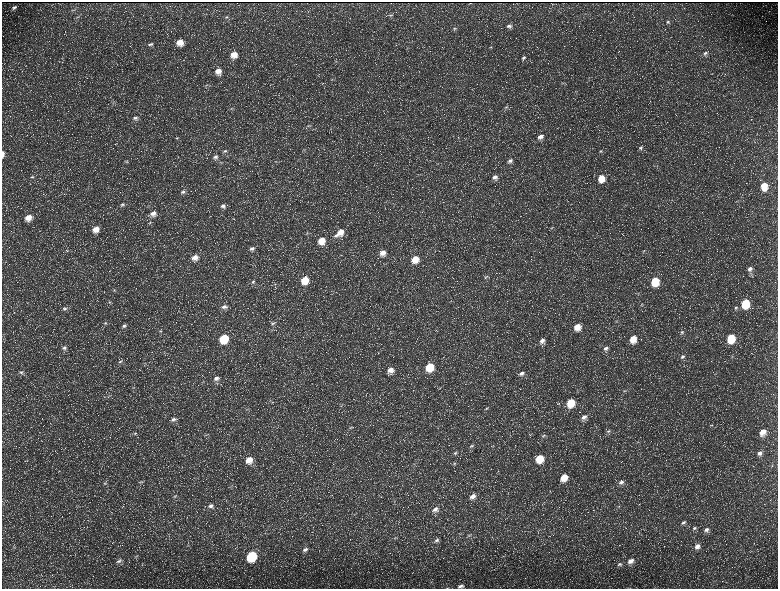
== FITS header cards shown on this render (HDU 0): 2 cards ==
NAXIS1  =                 1552 / length of data axis 1
NAXIS2  =                 1173 / length of data axis 2

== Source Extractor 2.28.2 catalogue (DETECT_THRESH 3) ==
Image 1552 x 1173 px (HDU 0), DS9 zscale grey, zoomed out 1/2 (1 PNG px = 2 x 2 image px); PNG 780 x 591 px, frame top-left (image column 1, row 1173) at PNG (2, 2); no overlay
Background 228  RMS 10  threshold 31.2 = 3 sigma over >= 5 px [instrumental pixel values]
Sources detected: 176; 37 cannot appear on this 1/2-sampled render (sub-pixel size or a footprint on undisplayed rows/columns) and are not listed; the other 139 listed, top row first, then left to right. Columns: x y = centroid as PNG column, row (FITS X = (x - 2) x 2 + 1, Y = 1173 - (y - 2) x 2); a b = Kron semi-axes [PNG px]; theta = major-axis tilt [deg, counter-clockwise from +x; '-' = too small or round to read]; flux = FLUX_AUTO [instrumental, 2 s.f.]
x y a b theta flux
470 3 3 1 - 850
14 7 7 4 27 5200
74 10 7 3 10 2800
391 15 6 4 12 3400
77 17 7 3 8 2800
226 17 7 4 32 3700
668 22 5 4 - 3500
509 26 7 5 21 7000
454 28 6 4 28 3300
180 42 7 6 - 24000
151 44 7 4 21 4600
490 47 4 3 - 1800
705 53 6 5 - 5500
234 55 7 6 - 24000
524 58 7 5 34 5600
336 61 3 2 - 1400
218 71 7 6 - 17000
207 85 5 3 - 2700
506 107 6 4 32 4000
232 108 5 4 - 2600
135 118 8 5 20 7200
309 125 6 3 2 2000
540 137 7 6 - 11000
177 138 6 3 33 2900
640 148 6 4 26 4500
304 150 5 2 - 2100
225 151 8 4 6 4800
600 151 6 4 37 4100
3 154 7 3 89 8200
215 157 8 5 23 7200
126 161 6 3 5 2800
275 161 3 2 - 1400
510 161 7 5 37 6000
221 162 7 3 0 3000
657 166 3 2 - 1300
32 177 5 4 - 2800
495 177 7 5 21 9300
601 178 7 6 - 33000
764 186 7 6 - 37000
183 192 6 5 - 4800
122 204 7 4 14 4100
223 206 6 5 - 6300
153 214 8 6 10 14000
28 218 7 6 - 22000
551 228 5 3 - 2200
96 229 7 6 - 19000
340 232 8 7 - 21000
307 233 5 3 - 2100
336 236 7 4 16 4500
321 240 6 6 - 31000
252 248 7 5 20 6100
67 250 4 1 - 980
643 251 5 2 - 1600
383 253 6 6 - 16000
195 258 6 5 - 15000
415 259 7 6 - 28000
750 269 7 5 43 8200
486 277 7 3 30 3200
305 280 7 6 - 41000
655 281 7 6 - 65000
253 282 6 4 31 3600
274 284 6 2 3 1700
114 290 5 4 - 2500
519 290 3 2 - 1200
638 294 4 3 - 1700
109 302 5 3 - 2200
745 303 6 5 - 87000
642 304 4 2 - 1500
224 307 8 5 9 7700
736 308 6 4 31 4000
64 309 7 5 19 5200
617 321 4 3 - 1900
105 323 5 4 - 3100
273 323 7 4 25 4600
124 326 6 4 15 5300
577 327 7 6 - 24000
160 331 4 3 - 2200
682 332 6 4 31 3800
224 338 6 6 - 90000
731 338 7 6 - 74000
633 339 7 6 - 32000
542 341 7 6 - 11000
64 348 7 5 2 6400
606 348 7 5 34 7400
682 357 6 4 31 4600
732 357 5 3 - 1700
120 361 6 4 13 4000
145 363 6 2 20 1900
430 367 6 6 - 62000
390 370 6 6 - 15000
21 372 6 6 - 5300
522 373 8 5 29 8300
216 378 7 5 5 8600
133 388 5 3 - 2100
624 391 4 3 - 2000
269 401 4 3 - 1700
571 403 7 6 - 52000
341 406 4 3 - 2200
486 408 5 3 - 2500
584 417 7 5 33 11000
173 419 7 5 16 7000
711 425 4 2 - 1600
350 428 4 4 - 2100
608 431 6 4 40 3600
763 432 8 6 63 22000
135 433 6 3 14 2800
206 435 4 2 - 1700
543 436 7 4 30 4600
637 442 4 2 - 1300
471 446 6 4 20 4500
455 453 6 4 20 4100
759 453 7 5 43 8300
539 458 7 6 - 52000
249 460 7 6 - 23000
454 463 5 4 - 2400
772 465 3 3 - 1500
564 477 7 5 52 32000
142 482 5 3 - 2200
621 482 7 5 37 6400
105 483 6 3 16 2500
175 496 6 4 25 4000
473 496 8 6 29 13000
210 506 8 6 20 9200
435 509 8 6 28 11000
683 522 7 5 32 5600
695 528 6 5 - 5200
706 530 7 5 35 8100
469 536 5 4 - 3400
395 538 5 3 - 2300
437 540 7 5 27 6000
697 546 8 6 38 13000
305 550 8 5 23 7000
136 556 5 2 - 1900
251 556 7 6 - 160000
119 561 8 5 18 6000
630 561 8 5 26 13000
619 564 7 4 24 4100
461 586 7 5 14 7400
447 588 4 2 - 1200
At the frame edge (FLAGS 8, measured only in part): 2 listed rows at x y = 3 154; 447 588
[37 sub-pixel or undisplayed-footprint detections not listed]